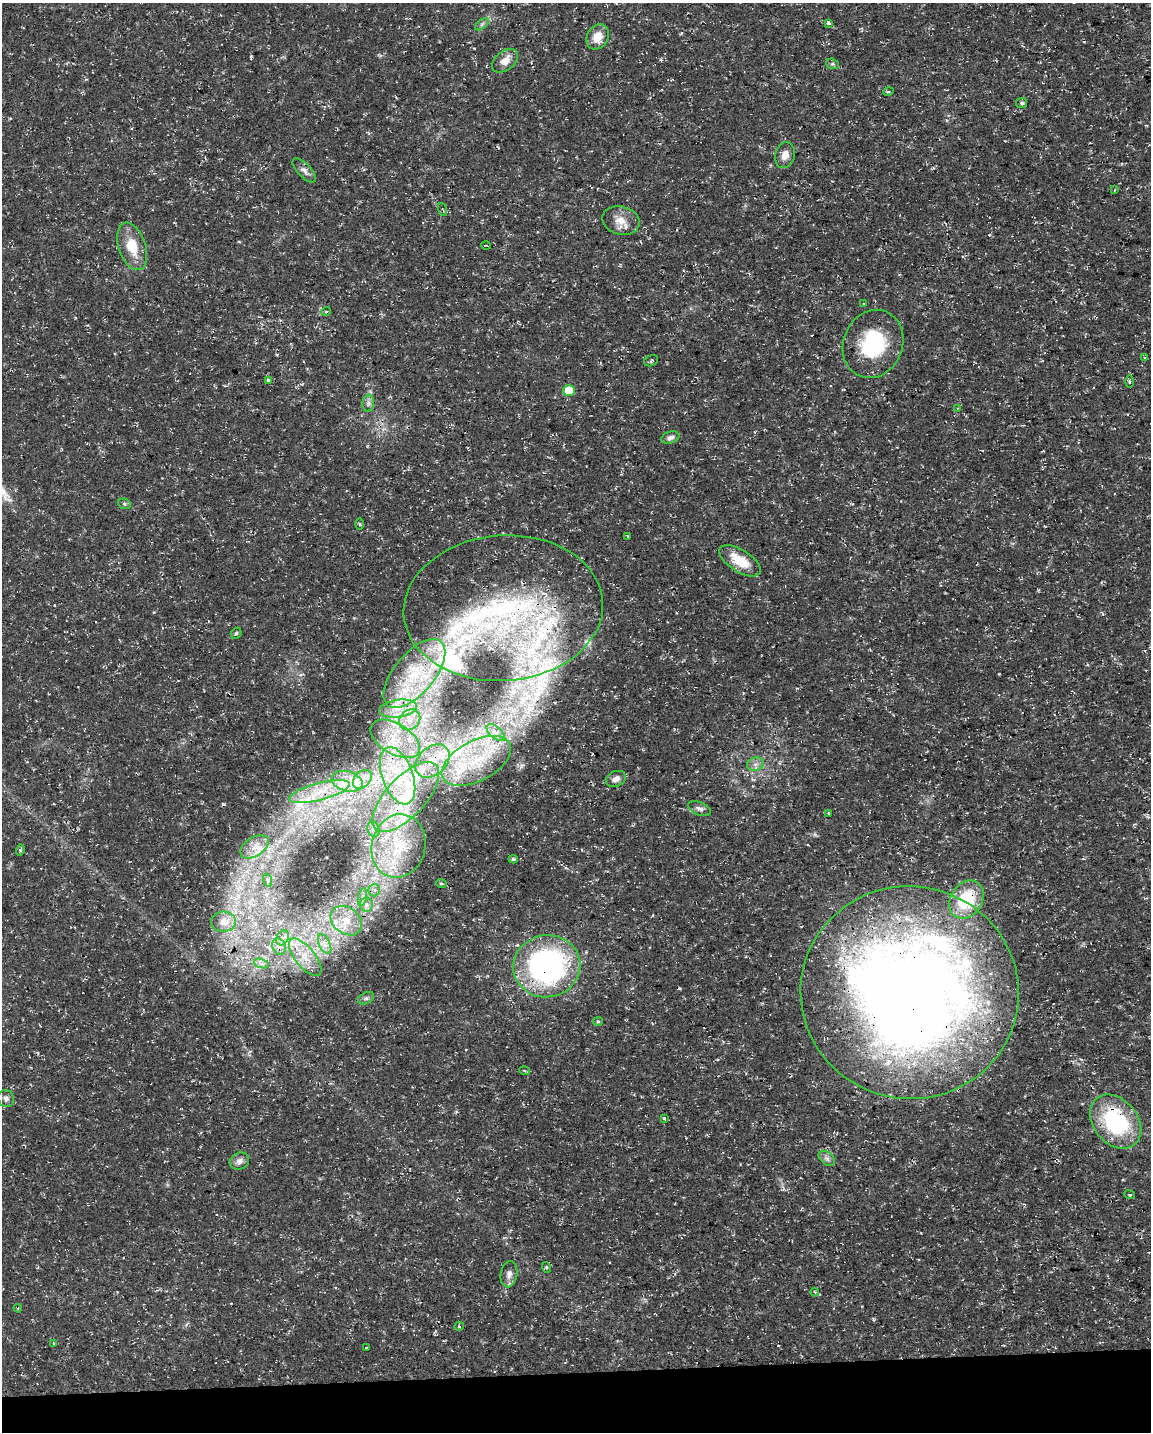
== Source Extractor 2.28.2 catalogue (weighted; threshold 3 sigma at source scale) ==
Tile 10 of 4 x 3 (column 2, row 3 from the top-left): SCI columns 1151-2299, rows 57-1486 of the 4598 x 4353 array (HDU 1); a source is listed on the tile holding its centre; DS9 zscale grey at full resolution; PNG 1153 x 1434 px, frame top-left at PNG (2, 3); each listed source drawn as its Kron ellipse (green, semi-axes under 4 px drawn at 4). Shown black and unused: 4% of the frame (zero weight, under 3 of 4 exposures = <1% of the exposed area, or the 3 px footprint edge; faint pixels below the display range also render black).
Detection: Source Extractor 2.28.2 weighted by HDU 2 'WHT'; one run over the whole footprint, this tile lists its part. Background 0.0193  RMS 0.0025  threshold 0.0111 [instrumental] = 3 sigma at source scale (4.5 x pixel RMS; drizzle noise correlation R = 1.50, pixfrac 1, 0.0396/0.0396 arcsec/px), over >= 5 px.
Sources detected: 109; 1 inside a brighter object's white glare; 9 cosmic-ray / hot-pixel residue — neither listed nor drawn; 16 inside a brighter listed object's ellipse — not listed separately; the other 83 listed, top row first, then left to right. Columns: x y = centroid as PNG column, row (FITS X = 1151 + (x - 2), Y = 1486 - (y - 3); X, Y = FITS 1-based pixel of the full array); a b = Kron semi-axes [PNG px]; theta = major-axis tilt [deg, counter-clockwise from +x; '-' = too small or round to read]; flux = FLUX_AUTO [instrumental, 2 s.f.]
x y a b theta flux
828 23 4 3 - 2.3
482 24 8 4 37 0.6
598 37 13 10 61 3.5
505 61 15 9 40 2.7
832 64 6 5 - 0.44
888 92 5 3 - 0.28
1022 103 5 5 - 0.5
785 155 13 9 75 2
304 170 15 6 -46 1.3
1114 190 3 3 - 0.23
443 209 7 2 -68 0.21
621 221 19 14 -14 3.5
486 245 5 3 - 0.23
132 246 24 13 -72 6.5
863 304 4 3 - 0.25
326 311 5 3 - 0.26
873 344 35 29 67 18
1145 358 4 3 - 0.28
651 361 7 5 27 0.53
268 381 4 4 - 0.43
1129 382 6 3 90 0.33
569 391 6 5 - 8
368 403 8 6 83 0.85
957 408 4 2 - 0.19
670 438 9 6 17 1
124 504 6 5 - 0.41
359 524 6 4 -89 0.27
628 536 3 2 - 0.32
740 561 23 11 -32 6.3
503 608 100 72 4 76
236 633 6 5 - 0.41
414 673 42 20 50 17
398 709 19 8 8 3.8
410 720 11 9 42 2.6
496 733 11 5 -42 1.2
395 739 27 15 -32 7.8
432 761 19 14 42 6.6
476 761 38 20 28 14
755 764 8 6 19 1.1
398 776 30 15 -70 12
362 779 11 7 45 2
616 779 10 7 21 1.3
347 781 16 10 -14 3.7
319 792 31 8 14 6.2
406 797 44 20 47 18
699 809 12 6 -20 1
828 814 3 3 - 0.32
373 829 8 6 -73 0.92
398 846 32 27 75 15
255 847 16 9 34 2.4
20 850 6 3 73 0.3
513 859 4 4 - 0.49
267 880 7 4 -70 0.46
441 883 5 4 - 0.39
374 890 6 6 - 0.71
363 897 9 4 80 0.78
966 899 20 15 57 13
366 904 7 6 - 1.1
346 921 17 13 -37 4.9
224 922 12 10 3 3
283 938 8 6 59 1
325 944 10 5 -64 1.3
279 946 8 6 -70 1.1
305 957 22 10 -51 4.2
261 963 7 4 -19 0.81
547 966 33 31 10 65
910 993 109 106 -9 390
366 998 8 5 28 0.71
598 1021 5 4 - 0.33
524 1071 5 3 - 0.31
6 1098 9 8 - 1
664 1118 4 4 - 0.55
1116 1122 30 22 -50 26
827 1158 9 6 -39 0.86
239 1161 10 8 28 1.4
1129 1195 5 2 - 0.23
546 1267 5 3 - 0.27
509 1274 13 8 80 1.5
815 1292 4 3 - 0.26
18 1308 4 3 - 0.27
459 1326 5 4 - 0.29
53 1343 4 3 - 0.3
366 1348 3 3 - 0.89
Overlapping masked pixels (flux is a lower limit): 8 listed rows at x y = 503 608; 414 673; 432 761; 406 797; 966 899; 547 966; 910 993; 1116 1122